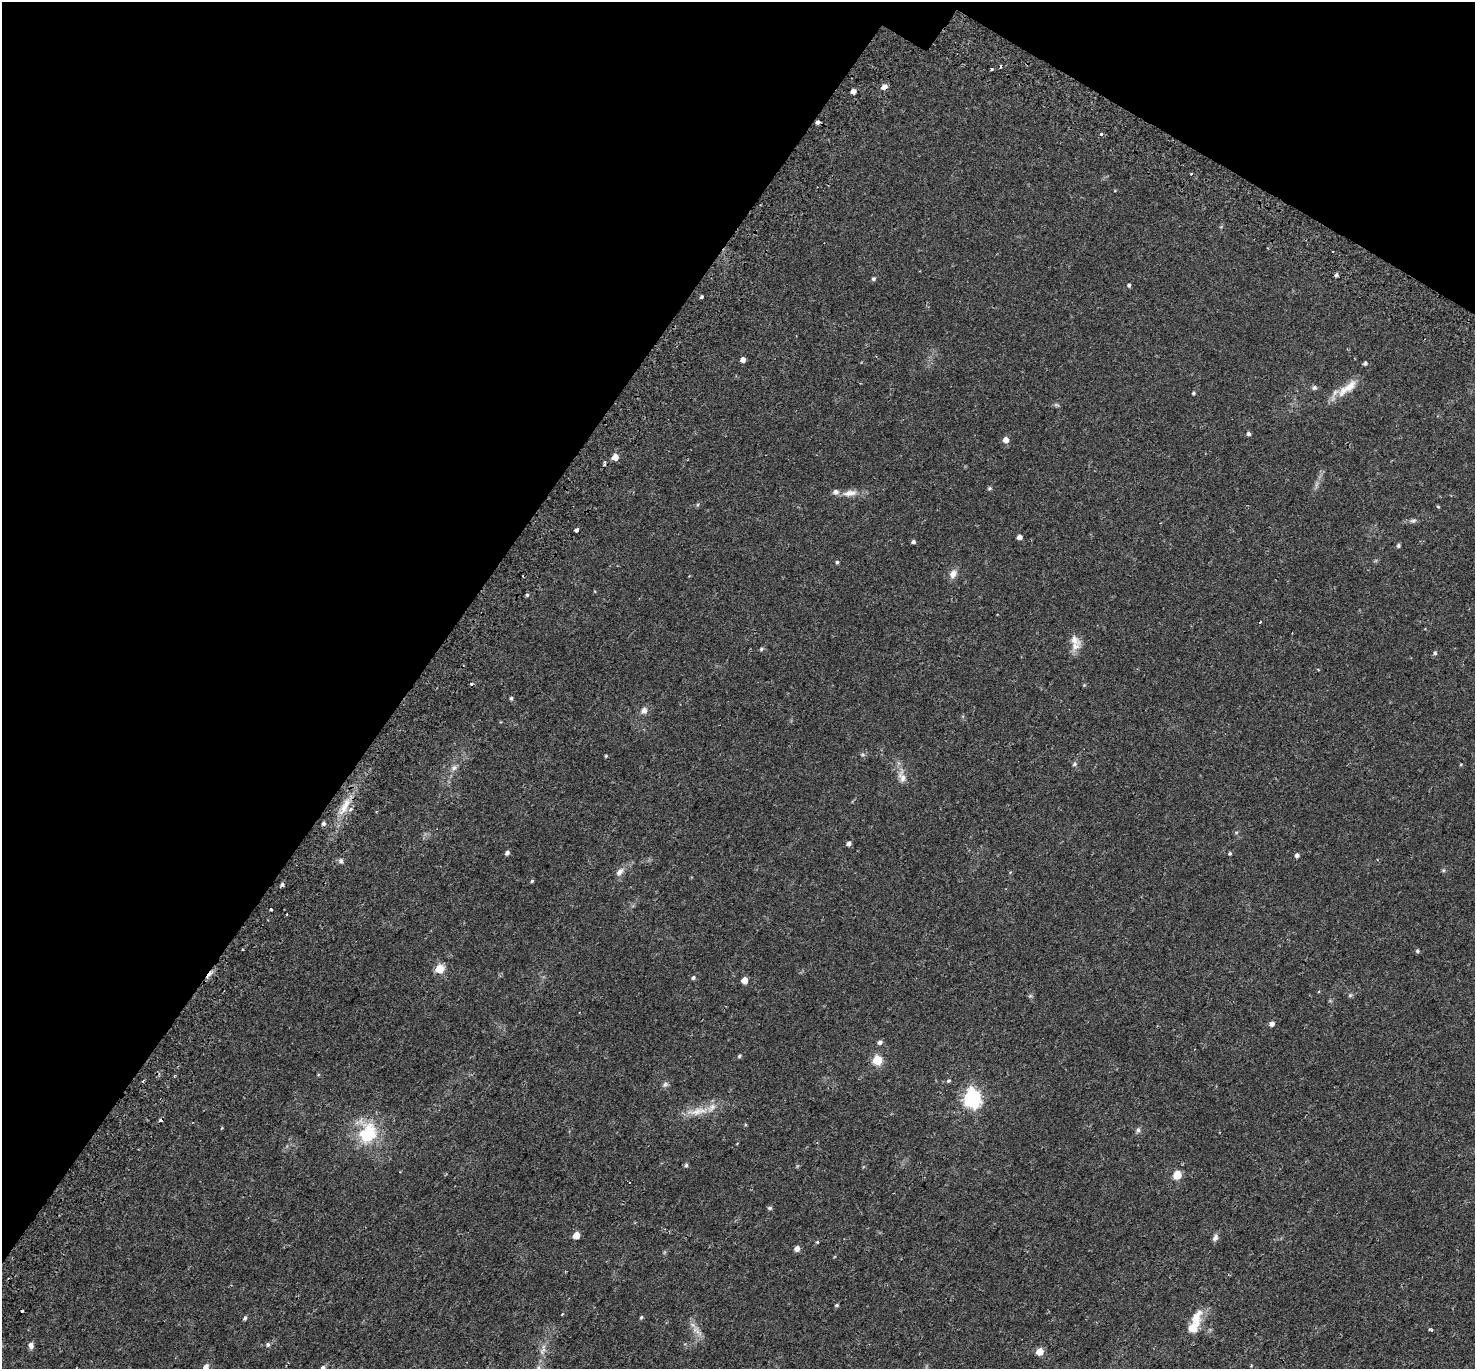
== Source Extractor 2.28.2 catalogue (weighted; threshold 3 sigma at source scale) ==
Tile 2 of 4 x 4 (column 2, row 1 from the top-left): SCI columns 1544-3016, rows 4392-5758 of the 6044 x 6110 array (HDU 1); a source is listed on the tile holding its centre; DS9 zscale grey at full resolution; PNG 1477 x 1371 px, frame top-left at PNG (2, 2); no overlay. Shown black and unused: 32% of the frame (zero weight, under 2 of 3 exposures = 5% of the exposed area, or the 3 px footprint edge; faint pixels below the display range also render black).
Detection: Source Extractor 2.28.2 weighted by HDU 2 'WHT'; one run over the whole footprint, this tile lists its part. Background 0.0254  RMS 0.0035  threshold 0.0156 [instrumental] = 3 sigma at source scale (4.5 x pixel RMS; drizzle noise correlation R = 1.50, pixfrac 1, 0.0396/0.0396 arcsec/px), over >= 5 px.
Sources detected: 107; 1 too faint to see at this stretch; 9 cosmic-ray / hot-pixel residue — not listed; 4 inside a brighter listed object's ellipse — not listed separately; the other 93 listed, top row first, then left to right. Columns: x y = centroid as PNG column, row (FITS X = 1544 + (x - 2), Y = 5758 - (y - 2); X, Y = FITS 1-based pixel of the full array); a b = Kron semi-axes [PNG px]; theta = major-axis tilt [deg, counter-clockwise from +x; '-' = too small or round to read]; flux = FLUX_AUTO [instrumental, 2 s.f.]
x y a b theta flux
992 69 3 3 - 0.49
884 87 6 5 - 1.9
853 91 4 4 - 1.6
818 122 4 3 - 2.1
1101 134 4 3 - 0.62
1336 275 5 4 - 0.78
873 279 5 5 - 0.59
1129 285 4 4 - 0.56
701 297 4 3 - 0.5
743 360 4 4 - 1.8
1365 363 5 4 - 0.63
1314 388 7 6 - 0.66
1347 388 35 11 38 5.6
1193 393 4 4 - 0.46
1056 405 8 4 -9 0.52
1248 434 5 4 - 0.81
1006 440 5 5 - 2.4
615 457 5 5 - 3.5
989 488 6 4 21 0.45
850 493 21 8 9 3.1
1438 507 4 4 - 0.33
1413 521 9 5 -2 0.78
576 530 4 3 - 2.1
1019 537 4 4 - 1.5
913 542 4 4 - 0.75
1398 546 5 4 - 0.59
837 562 4 4 - 0.49
953 574 11 8 71 2.1
527 595 4 4 - 0.5
1260 622 4 2 - 0.26
1075 646 15 11 49 3
761 649 4 4 - 0.46
1435 653 6 5 - 0.62
1318 670 4 3 - 0.27
471 684 4 3 - 0.6
511 698 5 4 - 0.51
644 710 9 9 - 1.4
862 754 6 4 -18 0.46
606 756 4 3 - 0.35
1074 764 6 5 - 0.68
1461 764 4 3 - 0.28
454 768 9 7 54 1.2
902 776 22 9 -76 2.9
344 807 18 9 60 4.3
323 823 5 5 - 0.74
1236 832 6 4 -18 0.38
849 843 5 4 - 1.1
507 853 5 4 - 0.88
1230 853 4 4 - 0.44
1297 855 4 4 - 0.96
341 861 6 6 - 0.71
1444 870 5 3 - 0.4
620 872 14 8 46 1.9
532 881 4 4 - 0.4
271 909 3 3 - 0.98
286 914 3 2 - 0.5
1417 951 5 4 - 0.53
440 969 5 5 - 12
693 978 5 5 - 0.72
744 980 5 5 - 4
1350 995 6 5 - 0.49
1030 996 6 4 18 0.45
1272 1024 5 5 - 1.5
880 1042 6 5 - 0.88
739 1056 6 4 36 0.48
877 1060 5 5 - 15
143 1081 3 2 - 0.68
948 1081 5 5 - 0.53
665 1084 8 7 - 0.91
972 1098 8 7 - 100
698 1111 35 9 8 5.7
1138 1130 8 5 75 0.78
367 1133 23 20 57 16
686 1165 6 4 89 0.57
1177 1175 5 5 - 10
770 1208 6 5 - 0.59
576 1235 5 5 - 3.8
1215 1238 9 7 64 1.1
817 1242 4 4 - 0.38
797 1248 5 5 - 2
837 1305 5 4 - 0.46
22 1311 3 3 - 1.6
641 1317 5 4 - 0.43
1196 1317 23 12 58 5.2
245 1318 5 4 - 0.55
1431 1330 5 3 - 0.6
697 1332 18 5 -46 1.9
268 1344 6 6 - 0.68
31 1345 8 6 -74 1.4
543 1350 20 6 75 2.6
1040 1351 5 5 - 6
206 1367 6 5 - 1.8
323 1368 6 5 - 1.1
Overlapping masked pixels (flux is a lower limit): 2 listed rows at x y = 884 87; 818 122
Isophote crosses this tile's border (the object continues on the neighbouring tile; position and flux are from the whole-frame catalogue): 2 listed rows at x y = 206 1367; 323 1368